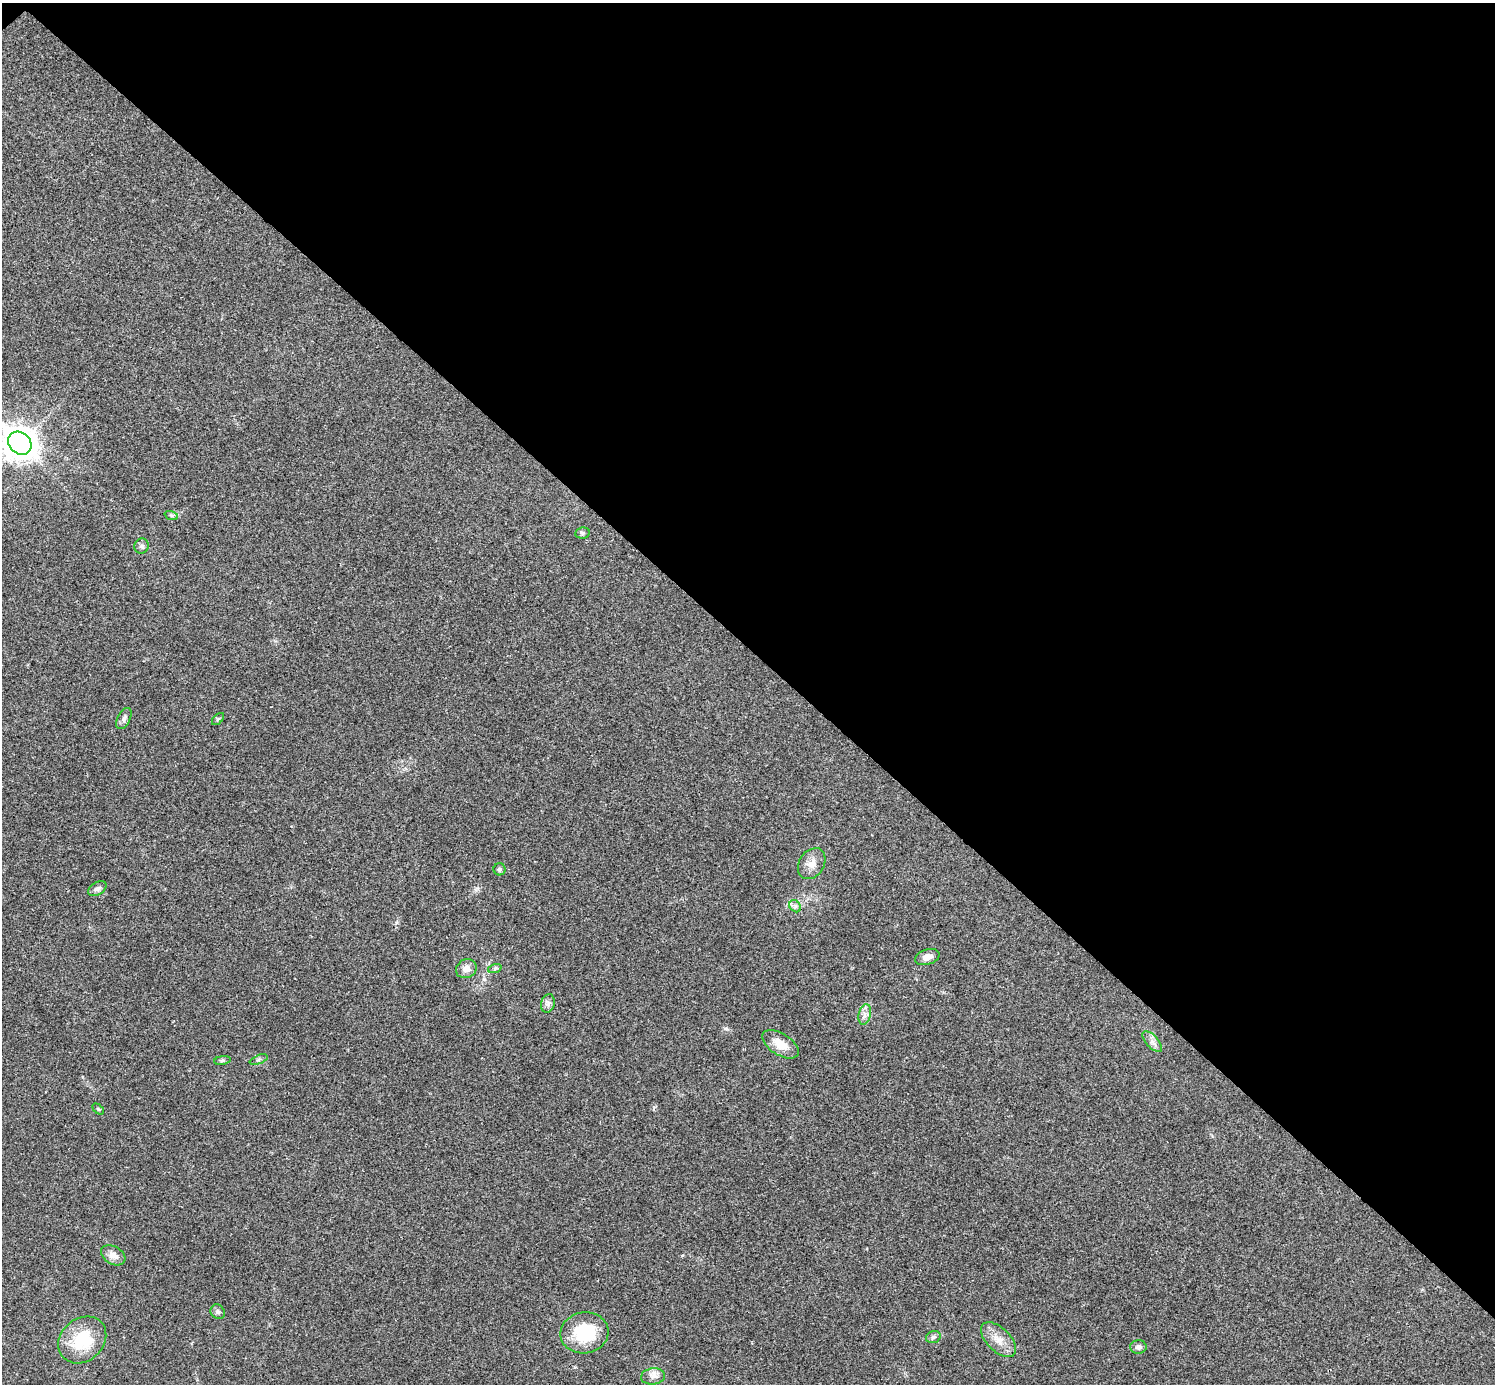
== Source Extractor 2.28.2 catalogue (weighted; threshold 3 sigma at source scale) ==
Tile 3 of 4 x 4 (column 3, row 1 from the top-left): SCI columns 2992-4484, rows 4303-5684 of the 5985 x 5985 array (HDU 1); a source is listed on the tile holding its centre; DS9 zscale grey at full resolution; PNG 1497 x 1386 px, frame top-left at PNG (2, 3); each listed source drawn as its Kron ellipse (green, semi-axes under 4 px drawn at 4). Shown black and unused: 47% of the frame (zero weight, under 3 of 4 exposures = <1% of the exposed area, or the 3 px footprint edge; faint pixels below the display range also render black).
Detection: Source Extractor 2.28.2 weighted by HDU 2 'WHT'; one run over the whole footprint, this tile lists its part. Background 0.0196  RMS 0.004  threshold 0.0179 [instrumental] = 3 sigma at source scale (4.5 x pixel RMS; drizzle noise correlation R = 1.50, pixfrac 1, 0.05/0.05 arcsec/px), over >= 5 px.
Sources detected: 28; all 28 listed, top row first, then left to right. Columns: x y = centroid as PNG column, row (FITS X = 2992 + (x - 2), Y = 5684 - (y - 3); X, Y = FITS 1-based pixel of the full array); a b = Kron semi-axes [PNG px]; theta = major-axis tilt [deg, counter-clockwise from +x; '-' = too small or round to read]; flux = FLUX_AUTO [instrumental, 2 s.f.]
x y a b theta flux
20 443 12 10 -43 630
171 515 7 4 -19 0.61
582 533 7 5 11 0.75
142 546 8 7 - 1.2
124 718 11 6 64 1.4
218 719 7 4 45 0.62
812 864 17 12 56 4
499 869 6 6 - 0.75
97 889 10 6 31 1.3
795 906 7 5 -46 0.97
927 957 12 7 17 2.6
495 968 7 4 19 0.66
466 969 11 9 30 2.8
548 1003 9 6 76 1.4
865 1014 10 6 77 1.8
1152 1042 13 6 -48 1.9
780 1044 20 10 -33 6.2
222 1060 8 4 9 0.68
259 1060 9 3 21 0.66
98 1109 6 4 -44 0.51
113 1255 13 8 -30 3.1
218 1312 8 6 -44 1.2
584 1333 24 20 8 19
933 1337 7 5 17 0.91
82 1340 26 21 41 18
998 1340 22 11 -44 5.2
1138 1347 8 6 -1 1.4
653 1376 12 8 7 2.3
Isophote crosses this tile's border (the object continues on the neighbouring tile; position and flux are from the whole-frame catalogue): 1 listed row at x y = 20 443
Unlisted compact peaks at least as high as the median listed source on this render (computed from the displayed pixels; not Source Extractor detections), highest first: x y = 726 1028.